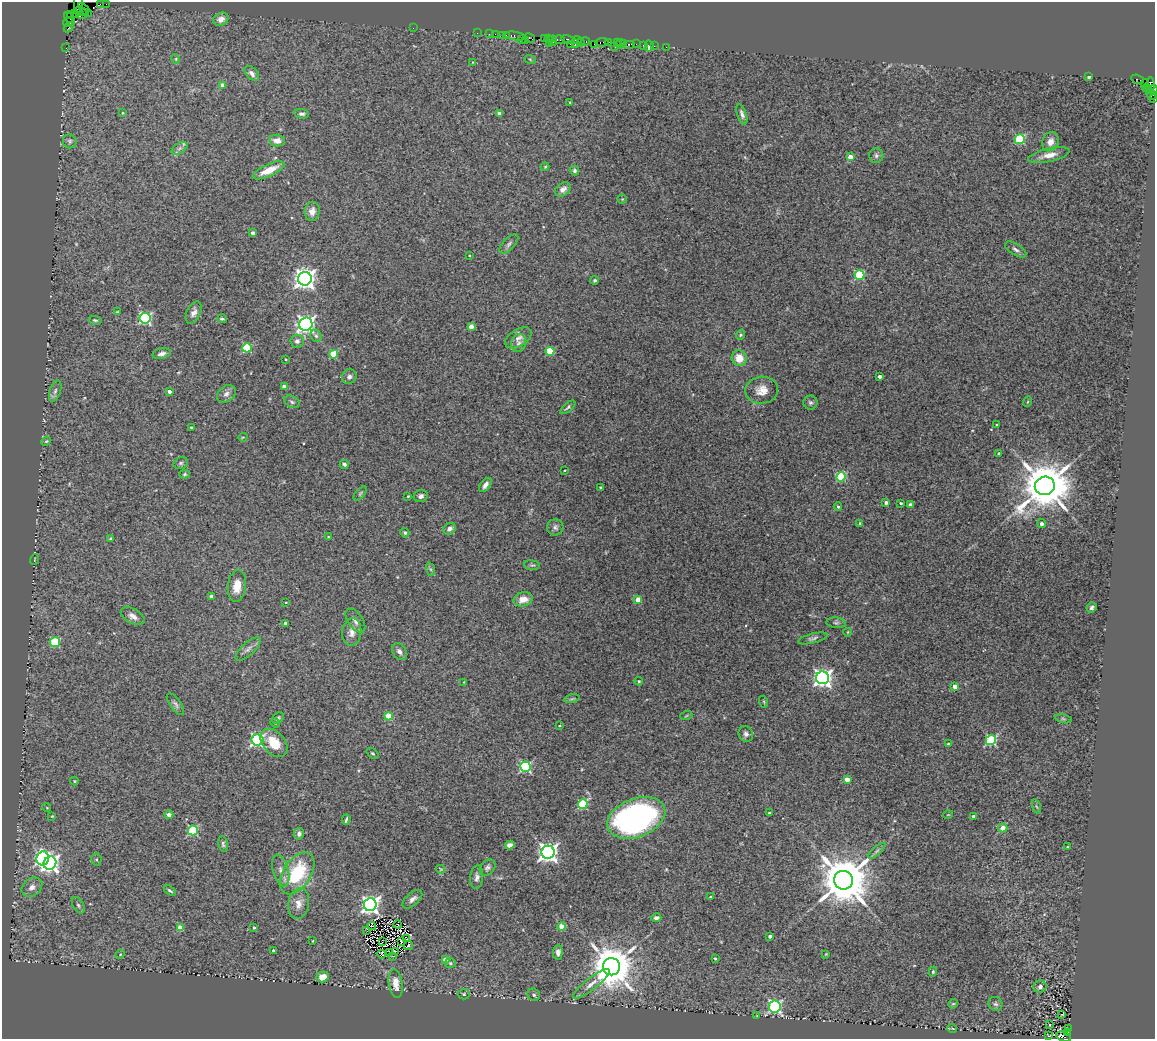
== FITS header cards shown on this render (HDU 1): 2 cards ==
NAXIS1  =                 1153
NAXIS2  =                 1037

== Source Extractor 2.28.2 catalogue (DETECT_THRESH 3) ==
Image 1153 x 1037 px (HDU 1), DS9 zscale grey, 1 PNG px = 1 image px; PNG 1157 x 1041 px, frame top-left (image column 1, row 1037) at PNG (2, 2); each listed source drawn as its Kron ellipse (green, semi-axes under 4 px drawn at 4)
Background 3.99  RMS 0.092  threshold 0.277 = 3 sigma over >= 5 px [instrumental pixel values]
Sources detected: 261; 1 with non-positive FLUX_AUTO (blend fragments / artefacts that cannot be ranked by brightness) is neither listed nor drawn; the other 260 listed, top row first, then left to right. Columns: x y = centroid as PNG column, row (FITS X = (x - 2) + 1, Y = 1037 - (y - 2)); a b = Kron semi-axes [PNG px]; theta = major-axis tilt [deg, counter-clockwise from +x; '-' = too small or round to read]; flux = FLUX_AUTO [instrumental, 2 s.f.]
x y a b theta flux
78 4 12 3 86 500
101 4 4 2 - 230
106 4 2 2 - 64
85 10 9 2 -45 520
81 11 6 3 -29 4200
75 14 3 2 - 240
83 14 6 3 27 2800
71 15 3 2 - 280
70 19 7 2 -57 410
221 19 8 6 27 33
68 22 5 4 - 880
69 27 5 2 - 410
413 28 2 2 - 50
477 33 2 2 - 88
489 34 2 2 - 150
495 34 2 2 - 130
502 35 3 2 - 370
506 35 2 2 - 150
515 36 10 3 -9 850
530 38 6 3 -30 360
548 38 3 3 - 390
544 39 4 2 - 260
559 39 6 3 0 720
568 39 6 3 -14 900
521 40 3 2 - 250
577 40 4 2 - 200
525 41 3 3 - 440
553 41 5 3 - 580
585 41 4 3 - 440
602 42 6 3 8 460
608 42 3 3 - 360
549 43 2 2 - 210
575 43 3 2 - 370
581 43 3 3 - 340
617 43 3 3 - 260
571 44 3 3 - 380
594 44 2 2 - 220
620 44 5 2 - 360
624 44 3 2 - 250
630 44 6 2 0 500
636 44 2 2 - 52
644 45 4 3 - 530
614 46 3 2 - 290
649 46 5 3 - 79
654 46 2 2 - 120
666 47 2 2 - 52
66 48 2 2 - 110
176 59 5 3 - 5.7
530 59 6 3 -20 6.4
473 62 4 3 - 4.7
252 73 9 5 -47 27
1089 77 3 3 - 11
1137 79 7 3 -23 420
1145 84 5 3 - 1100
222 85 4 3 - 36
1150 86 8 4 85 2200
1147 89 5 3 - 1200
1153 89 4 4 - 1400
1151 94 5 4 - 640
1153 99 3 2 - 160
570 102 3 2 - 6.1
123 113 2 2 - 5.1
499 113 4 3 - 17
302 114 7 4 -9 15
742 114 11 4 -71 21
1020 139 5 4 - 450
70 141 7 6 - 13
277 141 8 6 -5 49
1050 142 10 8 67 45
180 148 9 5 31 20
1049 155 21 6 13 65
876 156 7 7 - 19
850 157 4 4 - 64
545 167 4 3 - 7.5
269 170 17 6 24 100
574 171 5 4 - 14
563 189 8 6 39 33
622 199 4 4 - 7.2
312 211 9 7 82 43
253 233 4 3 - 28
509 244 12 5 46 21
1016 249 12 5 -31 20
469 255 3 2 - 4.6
859 275 5 5 - 410
305 279 7 6 - 4300
595 280 4 4 - 9.1
117 312 4 2 - 4.1
194 313 12 7 66 34
145 318 5 5 - 840
222 319 5 3 - 9.6
95 320 6 4 -10 9.9
306 324 7 6 - 2500
471 327 4 4 - 73
741 335 5 4 - 9.1
316 336 6 5 - 15
518 338 15 8 32 38
297 341 6 6 - 22
519 343 9 7 72 23
247 348 5 4 - 400
550 351 4 4 - 280
162 354 9 5 13 26
334 354 4 4 - 210
739 358 8 7 - 84
286 359 3 2 - 5.4
880 376 3 3 - 25
349 377 7 7 - 21
284 386 4 3 - 18
762 390 16 13 7 76
55 391 11 5 71 19
169 391 4 4 - 24
226 394 10 7 39 30
292 402 8 5 -30 15
1027 402 5 3 - 5.5
810 403 7 7 - 16
568 407 9 4 39 12
997 424 3 2 - 5
191 428 3 3 - 8.5
243 437 5 3 - 5
46 441 5 4 - 7.1
999 454 3 3 - 22
181 463 7 5 16 11
344 464 4 3 - 15
565 470 2 2 - 4.5
185 474 5 4 - 8.2
841 477 5 4 - 400
485 485 8 5 52 28
1045 486 10 9 - 36000
600 487 3 2 - 6.2
360 493 8 4 48 9.7
408 496 3 3 - 6.6
421 496 7 6 - 23
886 502 4 3 - 22
901 503 3 3 - 11
910 505 4 3 - 19
838 507 4 3 - 9.2
860 523 3 3 - 8.9
1042 524 4 4 - 22
555 527 8 8 - 22
449 529 6 5 - 27
405 533 5 4 - 10
328 537 4 2 - 4
111 539 4 3 - 12
34 560 5 2 - 4.6
532 565 8 5 -6 11
430 569 7 4 -70 12
237 586 16 9 83 84
211 597 4 4 - 34
523 599 9 7 12 66
638 600 4 4 - 96
286 602 3 3 - 5.5
1092 607 5 5 - 14
133 616 13 7 -29 34
355 621 13 7 -55 31
286 623 4 3 - 19
836 623 9 5 -4 15
352 632 14 9 83 46
848 632 4 2 - 4.6
813 638 15 5 14 19
55 642 5 5 - 320
248 649 16 6 43 29
399 651 9 6 -55 25
822 678 6 6 - 2900
639 681 4 4 - 6.4
464 682 4 3 - 4.9
955 686 4 4 - 47
572 699 8 3 13 8.1
764 702 6 4 -72 6.9
175 704 13 5 -54 19
389 716 4 4 - 140
686 716 6 3 19 7.3
278 718 6 5 - 11
1063 719 8 3 -14 10
275 723 5 4 - 8.9
559 726 4 2 - 4.8
746 734 8 7 - 22
257 740 6 6 - 1200
991 740 5 5 - 610
274 743 16 11 -48 140
948 744 3 3 - 14
373 753 6 4 -39 9.3
525 767 5 5 - 670
847 779 4 4 - 72
74 781 4 4 - 5.5
583 804 5 4 - 460
1036 807 7 3 -71 8.4
47 808 4 3 - 5.3
769 813 3 3 - 7.4
169 815 4 4 - 36
948 815 5 3 - 4.6
52 816 3 3 - 4.4
973 816 4 3 - 12
636 818 30 19 21 1700
346 820 5 2 - 9.5
1003 828 4 4 - 58
193 830 5 5 - 470
299 834 6 5 - 21
223 844 8 5 -80 13
510 845 5 4 - 36
1067 847 3 2 - 4.2
877 851 11 4 42 16
548 852 6 6 - 3500
43 858 7 6 - 1100
96 859 6 5 - 9.4
50 863 7 6 - 2900
487 867 9 7 48 19
441 869 4 4 - 6
281 870 16 8 -74 49
297 873 23 13 57 390
477 877 12 6 86 26
843 880 9 9 - 36000
32 887 11 8 38 47
170 891 6 3 -32 11
710 897 3 2 - 5.7
412 899 12 6 42 32
299 904 15 10 81 56
78 905 9 5 -60 16
370 905 6 6 - 2700
656 918 5 4 - 16
398 925 4 2 - 8.9
372 926 4 2 - 4.6
180 927 4 4 - 120
562 927 4 4 - 150
254 928 4 3 - 9.9
367 930 3 2 - 2.6
770 936 3 3 - 17
407 939 2 2 - 3.4
313 941 3 2 - 4.2
401 941 4 2 - 4.8
382 942 2 2 - 12
408 946 5 2 - 8.2
274 951 3 3 - 17
396 952 4 2 - 8.8
558 952 7 4 85 28
390 953 2 2 - 4
120 954 5 4 - 6
382 954 4 2 - 9.5
826 954 4 3 - 4.9
393 956 2 2 - 7.1
715 958 3 3 - 7.5
445 960 4 4 - 37
450 963 5 4 - 10
611 967 8 8 - 26000
933 972 5 4 - 6.6
322 977 6 5 - 59
396 983 14 7 -82 65
591 984 23 6 39 54
1040 987 6 6 - 19
464 994 6 5 - 9.5
534 995 6 5 - 14
953 1004 5 4 - 7.5
995 1004 7 6 - 16
775 1006 6 6 - 1200
1062 1014 2 2 - 4.3
757 1016 3 2 - 3.6
1049 1025 3 3 - 22
952 1028 5 3 - 6.1
1068 1028 3 2 - 500
1068 1033 3 3 - 1400
1048 1035 3 2 - 4
1064 1036 8 4 -18 3100
At the frame edge (FLAGS 8, measured only in part): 4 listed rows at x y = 78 4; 1153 89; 1153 99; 1064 1036
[1 non-positive-flux detection neither listed nor drawn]